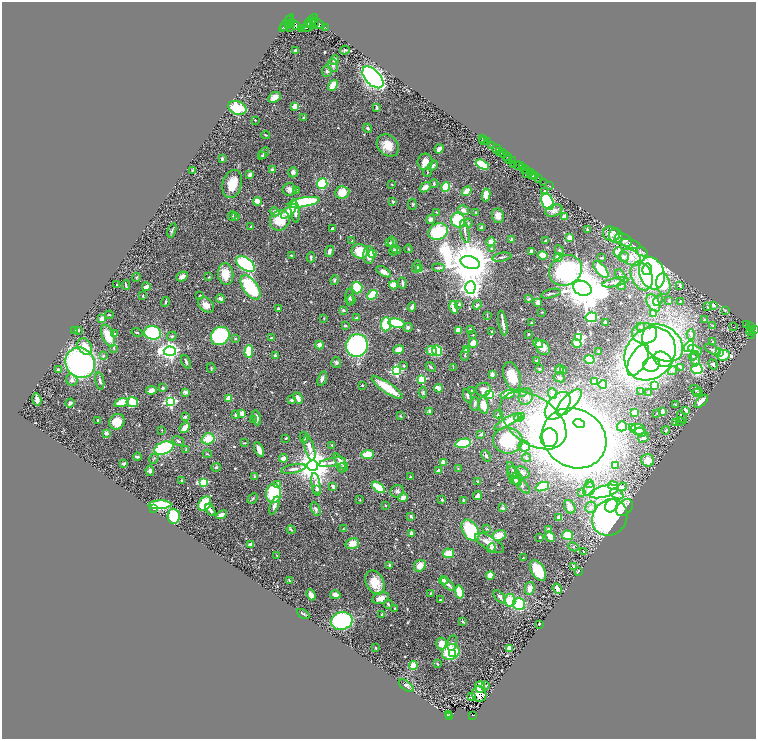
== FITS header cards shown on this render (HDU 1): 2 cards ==
NAXIS1  =                 1508
NAXIS2  =                 1474

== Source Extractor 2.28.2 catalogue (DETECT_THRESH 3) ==
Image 1508 x 1474 px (HDU 1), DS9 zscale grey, zoomed out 1/2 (1 PNG px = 2 x 2 image px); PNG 758 x 741 px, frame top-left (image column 1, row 1474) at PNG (2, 2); each listed source drawn as its Kron ellipse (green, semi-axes under 4 px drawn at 4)
Background 0.848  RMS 0.033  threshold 0.0997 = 3 sigma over >= 5 px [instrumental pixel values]
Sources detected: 596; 23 cannot appear on this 1/2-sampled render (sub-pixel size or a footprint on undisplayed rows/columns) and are neither listed nor drawn; of the other 573, the 500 brightest by FLUX_AUTO listed and drawn (73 fainter detections omitted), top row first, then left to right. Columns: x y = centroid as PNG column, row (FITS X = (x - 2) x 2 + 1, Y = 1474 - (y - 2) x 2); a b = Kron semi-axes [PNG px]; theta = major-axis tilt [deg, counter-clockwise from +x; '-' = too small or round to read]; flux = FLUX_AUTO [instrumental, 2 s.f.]
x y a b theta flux
290 20 2 2 - 250
311 21 9 3 47 1400
287 23 10 3 53 1700
312 23 5 1 - 300
317 23 8 3 -32 1400
288 24 4 2 - 530
314 24 4 3 - 950
291 25 4 2 - 750
294 25 7 4 -34 2300
289 27 3 2 - 470
308 27 6 3 25 380
325 27 2 1 - 66
285 28 2 2 - 210
302 28 2 1 - 110
345 50 5 3 - 8.4
295 51 3 3 - 19
334 60 5 4 - 13
333 66 6 5 - 15
327 71 6 4 -78 13
373 77 13 7 -46 1700
333 86 6 3 54 140
274 97 7 5 33 57
295 106 3 2 - 140
237 108 9 6 -23 260
377 108 4 2 - 11
304 117 4 3 - 5.4
255 120 2 2 - 4.5
368 128 4 3 - 11
266 135 4 3 - 7.1
482 138 2 1 - 15
483 141 3 2 - 6.6
487 142 2 1 - 22
388 145 12 9 -46 92
492 145 3 1 - 47
439 149 5 3 - 33
497 149 5 2 - 830
500 152 2 1 - 140
263 153 7 4 52 11
502 153 5 2 - 590
262 156 4 3 - 6.8
508 157 2 1 - 78
222 159 3 2 - 11
508 159 4 2 - 220
513 160 4 2 - 340
425 162 8 7 - 63
514 164 2 2 - 54
482 165 7 4 -28 240
433 166 6 3 38 16
519 166 5 3 - 260
523 167 2 1 - 91
192 170 3 2 - 4.3
273 170 2 2 - 78
525 170 5 2 - 730
293 172 5 4 - 15
427 172 5 2 - 4.8
527 173 2 1 - 67
531 173 2 1 - 54
531 174 2 1 - 65
250 175 3 3 - 39
533 175 2 1 - 220
535 176 2 2 - 270
538 178 3 2 - 120
544 182 3 1 - 13
232 184 14 9 74 130
322 184 5 5 - 260
392 184 4 3 - 4.1
434 184 4 2 - 7.7
550 186 2 1 - 22
425 187 6 4 40 41
446 187 5 4 - 160
289 189 7 6 - 25
296 190 3 3 - 5.9
467 191 5 3 - 99
544 191 4 3 - 7.1
342 192 7 6 - 100
486 195 6 4 82 63
257 201 4 3 - 62
304 202 16 4 10 450
393 202 4 3 - 7.6
547 202 9 5 -67 620
412 204 5 2 - 6.3
464 210 6 4 -31 28
289 211 10 4 42 100
295 211 11 3 -83 35
554 211 9 5 23 24
275 212 5 4 - 29
436 212 2 2 - 4.7
476 212 3 2 - 9.5
232 216 5 3 - 11
498 216 7 6 - 46
235 217 4 3 - 9.6
565 217 4 4 - 32
430 219 5 4 - 24
280 220 10 9 - 140
458 220 7 7 - 280
468 223 4 3 - 9.8
251 227 2 2 - 13
481 227 4 3 - 13
332 229 3 2 - 13
172 230 7 2 72 10
588 230 3 3 - 5.5
465 231 11 3 -78 19
438 232 10 8 22 300
611 234 8 7 - 32
616 236 7 6 - 63
569 238 4 3 - 49
512 239 2 2 - 50
623 240 9 6 -26 40
352 241 3 3 - 4.8
545 241 3 2 - 9.6
392 242 5 4 - 12
491 242 5 3 - 50
390 243 4 4 - 9.4
631 244 10 4 -15 23
396 249 5 3 - 12
408 249 4 2 - 5.4
491 249 3 3 - 5.2
560 250 5 3 - 12
329 251 6 3 68 27
360 251 8 7 - 170
393 251 4 3 - 9.3
531 251 3 3 - 24
618 252 5 4 - 66
642 252 6 3 -28 8.8
372 254 2 2 - 110
291 255 2 2 - 6
369 255 9 5 -89 83
543 255 5 4 - 100
311 257 5 3 - 8.7
502 257 10 3 10 13
558 257 4 4 - 58
624 257 5 5 - 28
630 257 11 7 -27 71
602 258 4 2 - 6.9
470 263 10 6 -17 39000
246 264 10 6 -36 740
416 267 6 4 75 13
438 268 6 4 -6 11
420 269 3 3 - 88
601 269 10 5 -48 160
647 269 6 4 77 160
566 270 17 14 31 800
384 272 8 4 -32 29
652 273 16 12 -71 1400
226 274 11 7 -85 110
620 275 6 2 -50 5.6
182 276 6 4 26 26
642 276 15 10 -66 130
136 277 4 2 - 4.5
209 277 3 3 - 5.3
335 280 5 3 - 9.7
615 282 13 4 13 28
402 283 6 2 -83 14
663 284 11 7 -79 210
117 285 2 2 - 5.2
126 285 5 2 - 9.6
393 285 4 3 - 130
622 285 4 3 - 7.9
680 285 3 3 - 10
146 287 4 3 - 35
250 287 14 7 -55 460
470 287 6 5 - 3200
357 288 6 5 - 200
582 288 10 7 -23 27000
551 294 10 2 15 11
200 295 3 2 - 4
372 295 6 4 44 210
143 296 3 2 - 5
350 297 8 3 89 12
220 298 4 3 - 26
529 299 4 3 - 5.8
351 300 5 3 - 6
669 300 2 2 - 6.8
658 301 6 4 50 11
680 301 2 2 - 4.5
165 302 5 3 - 8.9
538 302 4 4 - 23
653 303 9 6 -59 77
459 304 3 3 - 15
206 305 9 6 -38 45
477 305 5 4 - 13
713 305 3 2 - 20
412 307 4 3 - 26
454 307 6 3 -74 100
708 307 2 2 - 4.5
278 309 4 3 - 5
343 310 4 4 - 9
725 310 3 2 - 4.4
542 312 3 3 - 4.3
654 314 3 3 - 49
109 315 4 2 - 6.3
487 316 4 2 - 4.1
591 317 6 5 - 230
324 318 3 2 - 4.7
356 318 4 3 - 12
102 319 4 3 - 49
704 319 3 2 - 4.6
396 323 8 4 -9 310
503 323 12 3 -80 37
532 323 3 2 - 8.2
605 323 2 2 - 10
386 324 7 5 86 210
747 324 2 2 - 19
713 325 3 3 - 5.2
345 326 3 3 - 10
641 326 4 3 - 10
408 327 4 4 - 16
734 327 2 1 - 52
751 327 2 2 - 74
470 329 2 2 - 25
78 330 2 2 - 9.1
458 330 4 3 - 76
754 330 3 2 - 310
75 331 3 2 - 20
491 331 2 2 - 5.1
751 332 4 4 - 430
115 333 2 2 - 7.7
137 333 5 3 - 9.6
153 333 8 7 - 550
645 333 12 10 1 110
528 334 3 2 - 6.5
691 334 5 3 - 15
473 335 3 3 - 4.2
751 335 2 1 - 31
108 336 12 6 -66 130
172 336 5 4 - 9.7
220 336 10 8 42 630
272 338 4 3 - 9.3
579 338 4 3 - 720
235 339 3 3 - 7
713 342 4 3 - 9.7
473 343 5 3 - 130
538 343 5 4 - 34
577 343 5 3 - 97
663 343 22 16 -36 850
319 345 4 3 - 34
357 345 11 11 - 930
85 347 9 6 -58 89
543 347 8 6 -50 54
689 347 6 4 54 280
114 348 4 3 - 7.6
466 349 4 3 - 6.3
399 350 5 4 - 59
695 350 7 3 -26 71
712 350 9 4 -25 17
170 351 6 4 -5 2800
432 351 5 4 - 58
437 351 5 5 - 210
249 352 6 3 89 140
599 352 2 2 - 16
719 352 3 3 - 280
465 354 6 2 81 6.6
650 354 28 24 52 3200
723 355 6 5 - 260
103 356 4 3 - 7.5
275 356 3 3 - 11
693 356 4 3 - 8.1
589 359 5 3 - 240
663 359 9 7 -29 560
695 359 8 4 87 20
536 360 2 2 - 10
638 360 17 8 62 670
186 362 7 3 -66 12
336 362 5 5 - 11
80 363 15 14 - 1800
713 364 5 3 - 11
651 365 8 7 - 240
404 366 4 3 - 7.5
431 367 5 3 - 9.6
681 367 3 2 - 28
211 368 5 3 - 5.7
453 368 4 2 - 4.1
58 369 4 3 - 8.9
539 369 3 3 - 8
560 369 4 4 - 28
697 369 5 5 - 400
564 370 4 3 - 6.6
396 371 4 4 - 880
673 371 5 3 - 9.3
492 374 4 3 - 23
512 376 14 8 -72 140
559 378 6 4 -27 15
322 379 8 4 73 17
422 379 3 3 - 360
72 380 6 5 - 20
100 381 9 3 -79 18
595 381 3 2 - 130
603 384 4 3 - 170
362 385 2 2 - 16
655 385 4 3 - 110
387 387 18 5 -34 150
163 388 3 2 - 10
438 388 4 3 - 46
151 390 5 4 - 32
483 390 7 6 - 58
695 390 6 2 -35 7.2
472 391 3 2 - 4.4
641 391 4 3 - 5.4
186 392 2 2 - 78
423 392 6 4 -86 9.7
522 392 4 3 - 6.6
648 393 4 3 - 9.5
698 393 4 3 - 7.6
508 394 7 3 14 72
553 394 5 4 - 42
490 395 3 3 - 420
468 396 7 3 -71 12
526 397 8 7 - 33
298 398 6 3 -64 45
37 399 6 3 -75 27
229 399 2 2 - 150
291 400 4 3 - 12
701 401 8 4 43 62
132 402 6 5 - 160
170 402 4 4 - 960
569 402 17 7 46 520
70 403 5 3 - 18
121 403 7 4 16 110
475 404 7 3 81 15
484 405 8 5 -83 81
676 405 3 2 - 4.1
558 406 16 9 50 480
686 410 4 3 - 30
430 411 3 3 - 31
662 411 3 2 - 49
242 413 3 2 - 110
634 413 4 3 - 68
657 413 3 2 - 4.5
498 414 4 3 - 7.1
236 415 4 3 - 23
400 416 4 3 - 4.8
185 417 2 2 - 45
521 417 3 3 - 130
682 417 7 3 -63 16
257 418 8 3 -80 25
518 418 4 3 - 48
98 420 3 3 - 7
254 420 3 2 - 4.3
533 420 37 23 -36 560
508 421 15 3 29 140
680 421 4 4 - 6.9
117 422 8 7 - 100
675 422 4 4 - 20
579 423 6 4 -15 290
622 426 5 4 - 58
185 428 6 3 48 59
632 428 4 4 - 120
638 429 7 5 -7 31
162 430 2 2 - 4.9
666 430 4 3 - 5.8
641 432 6 4 -27 31
107 433 2 2 - 94
481 434 3 3 - 17
304 437 5 3 - 7.7
644 437 6 4 40 16
286 438 3 2 - 5.6
549 438 9 8 - 420
574 438 33 29 -31 15000
208 439 6 5 - 110
178 441 6 3 -35 11
508 441 15 13 -8 250
244 443 4 2 - 4.4
463 443 8 4 11 280
332 445 3 3 - 5.4
524 446 5 5 - 21
164 448 10 6 21 480
309 448 13 5 -74 52
186 450 4 3 - 7
259 450 8 3 -64 40
207 454 4 2 - 5.9
368 454 6 4 2 140
486 456 6 3 -65 12
137 457 4 2 - 17
283 458 4 3 - 67
526 458 5 4 - 9.5
154 459 5 3 - 7.6
648 460 6 6 - 78
332 462 13 4 11 33
341 462 10 3 -52 42
443 462 4 3 - 69
124 464 4 3 - 12
616 465 4 4 - 16
313 466 5 5 - 18000
216 467 5 4 - 8.5
342 468 4 3 - 6.6
293 469 13 3 10 24
458 469 3 2 - 4.3
513 470 9 2 -63 9.7
150 471 5 4 - 20
439 471 4 3 - 28
522 472 7 5 -28 23
254 476 3 2 - 4.7
515 476 11 6 -59 28
410 477 2 2 - 7.8
515 480 5 4 - 10
182 481 3 2 - 8.8
478 481 4 3 - 6.6
203 482 4 3 - 390
589 483 3 3 - 6
316 484 11 3 -80 23
521 484 12 5 -49 40
278 485 2 2 - 66
613 486 5 3 - 62
333 487 3 2 - 35
378 487 7 3 -37 240
542 487 7 4 22 310
622 487 5 3 - 7
317 489 4 3 - 11
589 489 7 5 61 37
397 491 7 6 - 19
604 491 15 6 14 510
273 493 9 7 85 380
581 493 3 2 - 5
617 494 7 4 -31 24
478 496 5 3 - 21
253 498 6 3 45 6.9
403 498 5 4 - 32
360 500 2 2 - 4.2
442 500 2 2 - 20
463 500 4 2 - 5.2
205 504 8 6 58 270
160 505 11 4 2 520
385 505 2 2 - 13
274 506 10 3 69 32
611 506 7 5 54 300
570 507 7 5 -62 37
590 507 6 5 - 23
503 508 2 2 - 86
624 508 10 7 48 61
154 509 2 2 - 24
316 509 7 4 -67 16
210 510 6 2 -60 23
222 515 6 3 28 39
174 516 7 6 - 170
411 516 4 3 - 13
559 517 4 4 - 28
610 517 19 17 53 1600
343 529 3 3 - 4.2
487 529 3 3 - 4.8
548 529 4 3 - 14
291 530 4 3 - 9.3
470 530 12 7 -59 310
411 533 2 2 - 65
499 535 7 5 24 76
567 535 5 4 - 130
540 537 3 3 - 4.4
550 537 6 4 -57 55
490 543 16 6 -31 100
352 544 7 5 14 67
251 545 3 3 - 23
573 547 5 2 - 6.5
491 548 5 3 - 23
584 552 2 2 - 5.9
448 553 5 5 - 92
277 555 3 2 - 5.4
523 558 2 2 - 4.3
390 565 3 2 - 15
420 566 6 5 - 52
574 566 4 3 - 5.6
538 570 11 6 -59 190
578 572 3 2 - 17
490 575 4 4 - 54
289 580 4 3 - 6.1
443 580 4 3 - 37
375 582 13 8 -63 130
448 584 9 4 -43 28
530 588 6 5 - 50
557 589 5 3 - 37
459 592 7 4 -80 130
431 593 3 3 - 5.6
311 595 6 4 -69 47
335 595 5 4 - 32
500 597 8 4 -49 25
381 598 9 5 15 55
440 600 3 2 - 9.3
510 600 6 5 - 170
388 604 5 3 - 12
519 604 6 6 - 270
394 608 3 2 - 9.5
303 614 7 2 -33 8.4
382 614 4 3 - 8.3
342 621 11 9 13 850
463 622 3 2 - 11
539 624 2 2 - 10
452 643 8 5 79 45
441 644 6 5 - 57
376 648 2 2 - 5.4
509 648 4 3 - 34
451 652 9 7 30 360
453 654 4 3 - 110
437 664 3 2 - 8
413 665 4 3 - 120
485 685 4 3 - 4.9
406 686 8 4 -38 17
480 687 5 5 - 36
479 694 8 7 - 30
471 697 2 1 - 32
449 715 2 2 - 18
473 715 2 2 - 32
450 716 2 2 - 29
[73 fainter detections neither listed nor drawn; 23 sub-pixel or undisplayed-footprint detections neither listed nor drawn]